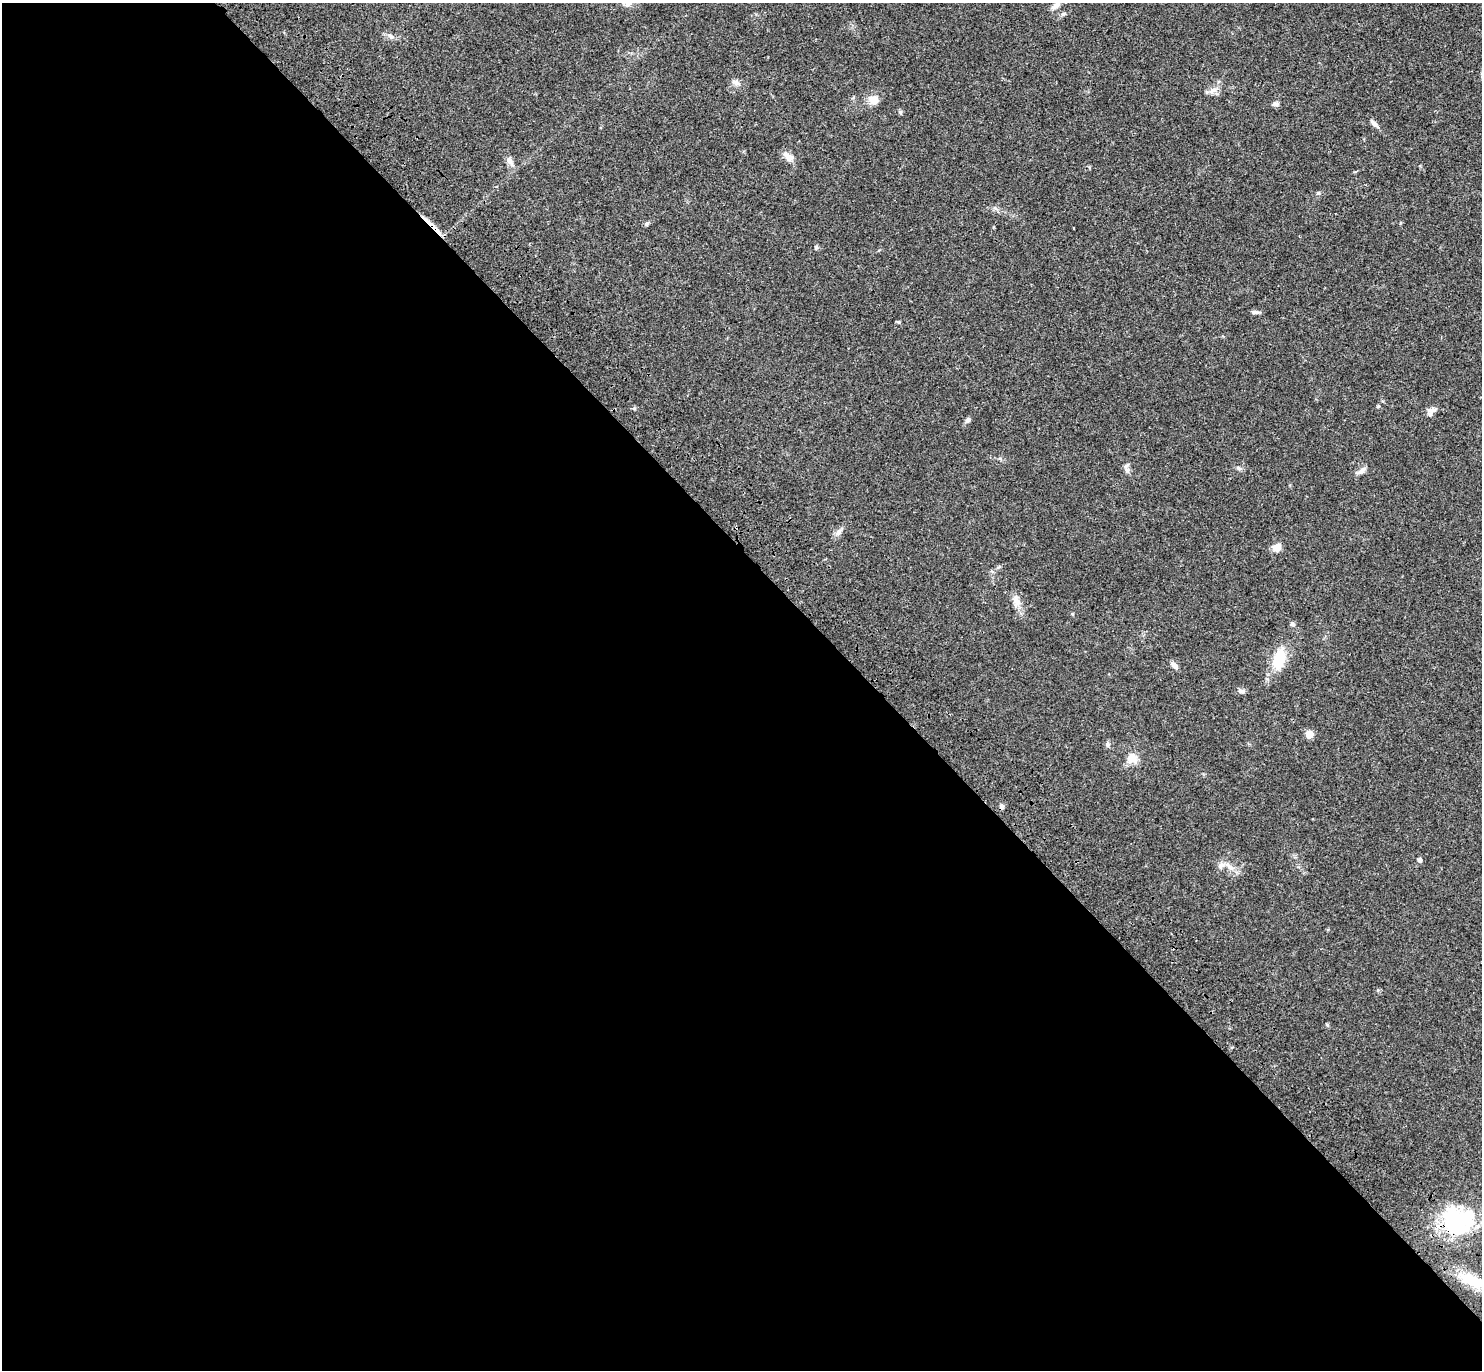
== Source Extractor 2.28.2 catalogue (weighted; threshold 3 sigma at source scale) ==
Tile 9 of 4 x 4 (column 1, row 3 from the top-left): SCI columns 98-1577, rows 1614-2981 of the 6115 x 6103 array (HDU 1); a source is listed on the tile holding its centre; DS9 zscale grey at full resolution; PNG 1484 x 1372 px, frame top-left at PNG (2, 3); no overlay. Shown black and unused: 59% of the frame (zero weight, under 3 of 4 exposures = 6% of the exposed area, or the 3 px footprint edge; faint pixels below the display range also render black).
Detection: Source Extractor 2.28.2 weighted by HDU 2 'WHT'; one run over the whole footprint, this tile lists its part. Background 0.0501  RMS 0.0056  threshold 0.0252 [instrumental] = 3 sigma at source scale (4.5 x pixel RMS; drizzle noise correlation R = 1.50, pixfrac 1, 0.05/0.05 arcsec/px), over >= 5 px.
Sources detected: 43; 1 cosmic-ray / hot-pixel residue — not listed; the other 42 listed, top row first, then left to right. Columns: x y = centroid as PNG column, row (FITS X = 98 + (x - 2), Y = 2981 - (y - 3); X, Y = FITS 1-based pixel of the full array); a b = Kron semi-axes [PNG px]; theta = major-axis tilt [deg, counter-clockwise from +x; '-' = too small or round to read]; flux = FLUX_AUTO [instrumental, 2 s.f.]
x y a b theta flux
628 3 10 7 -12 2.3
1056 5 13 6 37 2.6
1063 14 8 5 13 1.2
390 36 11 6 -44 1.9
736 82 13 7 -24 2.3
1213 90 12 8 30 3.3
873 100 13 11 -35 5.1
1276 104 9 6 4 1.5
900 112 5 5 - 0.99
1375 124 13 5 -45 2.2
788 157 16 9 -42 3.9
510 161 14 7 -55 3.2
1318 193 6 5 - 0.86
996 209 7 4 -20 1.2
646 224 6 5 - 1.1
433 227 28 5 -45 5.1
816 248 6 4 79 0.79
1255 312 12 4 -5 1.5
898 322 5 4 - 0.69
1378 406 4 4 - 0.54
1432 410 14 8 11 2.6
968 420 8 6 56 1.4
1000 459 7 4 -45 0.87
1239 468 8 5 -28 1.3
1127 470 8 7 - 2
1362 470 14 6 39 2.3
838 532 10 7 63 2.4
1277 547 10 8 30 4.6
1016 601 18 9 -63 4.8
1292 624 6 5 - 0.99
1279 659 29 15 76 15
1174 665 10 6 -40 2.5
1241 691 10 5 -11 1.6
1309 734 5 5 - 11
1107 744 7 4 89 1
1132 758 13 12 - 6.5
1419 860 5 4 - 2
1221 865 10 7 47 2.8
1231 867 12 6 -47 3.3
1327 1025 5 4 - 0.71
1457 1221 34 31 12 59
1472 1280 32 14 -25 20
Overlapping masked pixels (flux is a lower limit): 2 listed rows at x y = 433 227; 1457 1221
Isophote crosses this tile's border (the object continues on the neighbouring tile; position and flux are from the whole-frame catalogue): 4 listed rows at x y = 628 3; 1056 5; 1457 1221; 1472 1280
Unlisted compact peaks at least as high as the median listed source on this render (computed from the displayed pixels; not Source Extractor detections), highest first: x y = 634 408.